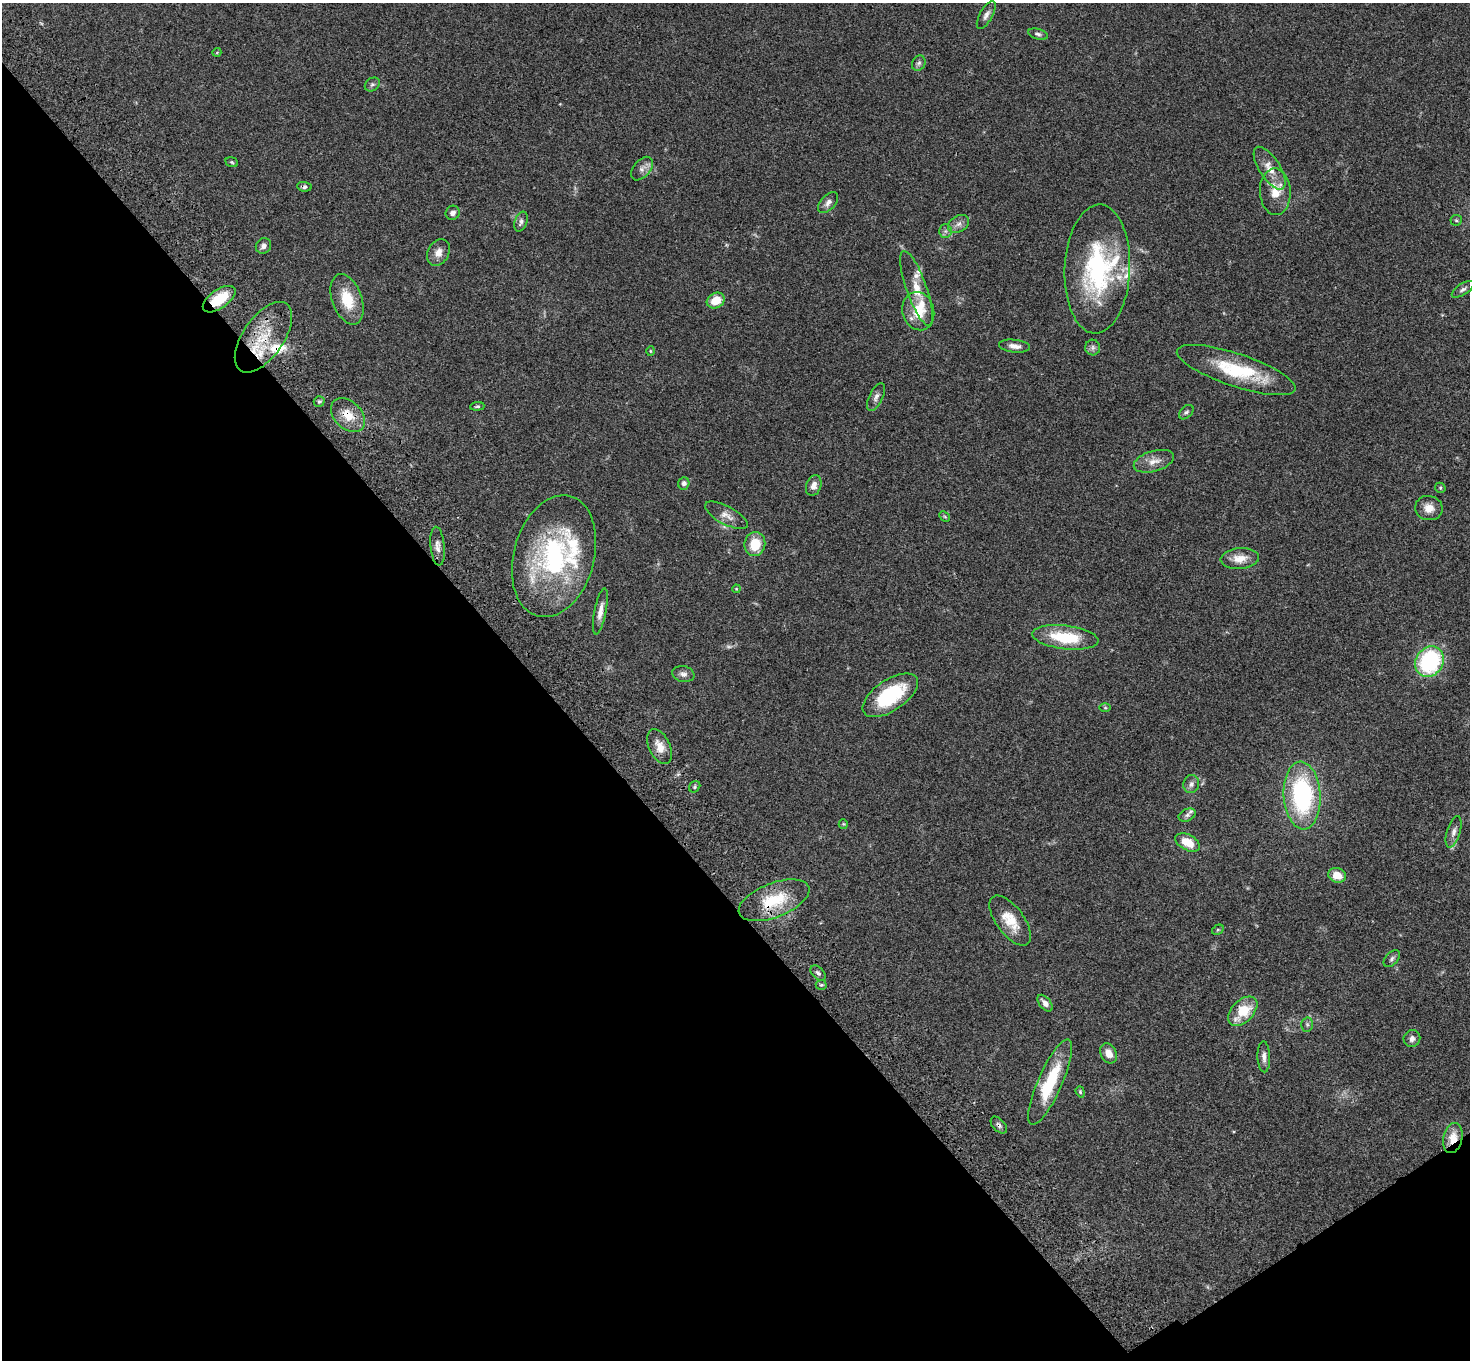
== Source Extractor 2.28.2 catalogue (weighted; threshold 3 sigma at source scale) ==
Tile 14 of 4 x 4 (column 2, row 4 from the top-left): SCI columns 1574-3041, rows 378-1735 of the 6081 x 6045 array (HDU 1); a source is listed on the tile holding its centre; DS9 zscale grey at full resolution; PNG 1472 x 1362 px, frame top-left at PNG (2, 3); each listed source drawn as its Kron ellipse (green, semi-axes under 4 px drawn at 4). Shown black and unused: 39% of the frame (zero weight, under 3 of 4 exposures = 6% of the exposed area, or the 3 px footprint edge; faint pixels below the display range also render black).
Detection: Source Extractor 2.28.2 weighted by HDU 2 'WHT'; one run over the whole footprint, this tile lists its part. Background 0.0477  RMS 0.0052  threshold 0.0235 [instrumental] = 3 sigma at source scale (4.5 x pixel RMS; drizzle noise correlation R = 1.50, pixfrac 1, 0.05/0.05 arcsec/px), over >= 5 px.
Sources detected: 89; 1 too faint to see at this stretch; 1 inside a brighter object's white glare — neither listed nor drawn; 9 inside a brighter listed object's ellipse — not listed separately; the other 78 listed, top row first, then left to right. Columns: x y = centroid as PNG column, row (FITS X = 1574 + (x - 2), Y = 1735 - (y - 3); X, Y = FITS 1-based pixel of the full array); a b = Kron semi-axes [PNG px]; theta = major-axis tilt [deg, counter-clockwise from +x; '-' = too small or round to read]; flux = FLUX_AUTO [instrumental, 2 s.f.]
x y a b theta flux
986 15 15 6 61 2.3
1038 34 10 5 -16 1.3
217 52 4 3 - 0.35
919 63 8 6 63 1.4
372 85 8 6 36 1.1
232 162 6 4 -23 0.73
1270 168 24 10 -57 7.2
642 169 14 8 50 2.8
304 187 7 5 -6 1.1
1275 192 23 15 -87 10
828 203 12 7 47 2.5
453 213 7 7 - 2
1456 220 6 5 - 0.77
521 222 10 6 69 1.8
959 224 11 8 30 2.6
945 231 7 6 - 1.4
263 246 8 7 - 2
438 252 14 10 61 4.2
1097 269 64 32 87 69
917 288 39 10 -71 10
1463 289 12 5 33 1.6
219 299 19 9 35 16
347 299 26 15 -70 15
716 301 9 7 29 8.9
918 311 19 15 -75 13
263 337 40 20 55 21
1014 346 16 6 -6 3.5
1093 348 8 7 - 1.6
650 351 5 3 - 0.45
1236 370 62 16 -18 33
876 397 15 7 63 2.3
319 401 5 5 - 0.9
477 406 7 4 5 0.78
1186 412 8 5 43 1.2
348 415 20 13 -44 8.8
1154 461 21 10 16 5.5
684 483 6 5 - 1.7
814 485 10 7 71 3
1440 488 5 5 - 0.73
1429 508 14 12 -12 5.4
726 515 24 9 -28 4.4
945 516 6 4 -44 0.59
755 544 12 10 81 11
438 546 19 7 -85 3.3
554 556 62 40 75 80
1240 559 19 10 5 6.5
736 589 4 3 - 0.38
600 611 23 6 79 4.1
1065 637 33 11 -7 24
1430 661 16 13 55 55
683 674 11 8 -10 2.1
890 695 32 15 34 35
1105 708 5 4 - 0.54
660 747 18 10 -64 5.9
1191 784 9 8 - 2
695 787 6 5 - 0.81
1302 795 34 18 -86 67
1187 815 9 6 25 1.4
843 824 5 4 - 0.57
1454 832 16 7 73 2.9
1188 842 13 7 -27 9.5
1337 875 9 7 -19 6.9
774 900 37 17 21 22
1010 920 29 14 -53 11
1218 930 6 4 29 0.7
1392 959 10 6 47 1.4
818 973 9 6 -45 1.3
821 985 5 5 - 0.79
1045 1003 10 5 -50 2.5
1243 1011 17 10 45 15
1307 1024 7 6 - 1.2
1412 1039 9 8 - 2.2
1109 1053 10 8 -65 4.3
1264 1057 15 6 -88 2.7
1050 1082 46 12 66 25
1080 1092 6 4 -71 0.7
999 1125 10 6 -47 1.5
1453 1138 15 9 78 7.6
Overlapping masked pixels (flux is a lower limit): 8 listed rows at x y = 304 187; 219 299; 263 337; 348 415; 660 747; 774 900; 999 1125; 1453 1138